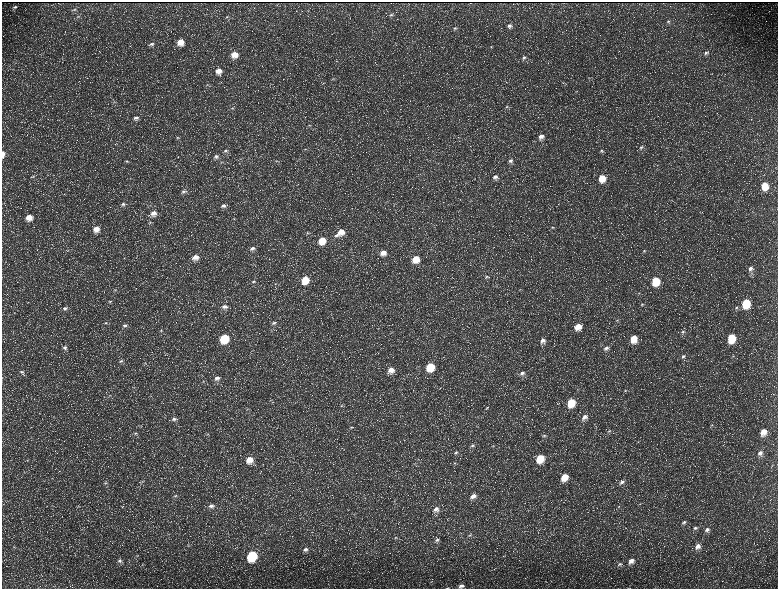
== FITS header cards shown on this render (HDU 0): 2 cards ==
NAXIS1  =                 1552 / length of data axis 1
NAXIS2  =                 1173 / length of data axis 2

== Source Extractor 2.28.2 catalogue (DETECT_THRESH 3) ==
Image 1552 x 1173 px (HDU 0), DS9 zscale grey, zoomed out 1/2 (1 PNG px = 2 x 2 image px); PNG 780 x 591 px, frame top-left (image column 1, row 1173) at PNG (2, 2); no overlay
Background 224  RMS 10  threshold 30.6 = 3 sigma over >= 5 px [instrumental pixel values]
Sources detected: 189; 37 cannot appear on this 1/2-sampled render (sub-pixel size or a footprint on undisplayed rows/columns) and are not listed; the other 152 listed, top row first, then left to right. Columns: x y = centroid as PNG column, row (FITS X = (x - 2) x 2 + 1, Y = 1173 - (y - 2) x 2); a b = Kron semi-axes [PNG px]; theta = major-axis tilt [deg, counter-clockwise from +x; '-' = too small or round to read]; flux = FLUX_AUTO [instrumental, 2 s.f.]
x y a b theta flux
15 7 6 4 26 4600
75 9 5 3 - 2200
391 15 6 3 6 2900
78 17 6 3 4 2400
227 17 5 3 - 2600
668 21 5 4 - 3500
509 26 7 5 11 7400
455 28 5 3 - 2600
180 42 7 6 - 24000
151 44 8 5 13 6100
491 46 4 3 - 1800
706 53 6 5 - 5100
234 54 6 6 - 22000
524 57 5 4 - 4200
336 61 5 4 - 2700
219 71 6 5 - 15000
333 79 5 3 - 2100
563 83 3 2 - 1100
207 85 5 3 - 2300
114 102 3 2 - 1600
507 107 5 3 - 3000
232 108 5 3 - 2600
136 118 8 6 19 9200
310 125 4 2 - 1600
178 137 5 4 - 3200
541 137 7 6 - 11000
641 147 6 4 40 4600
305 149 4 3 - 1900
601 150 5 4 - 2900
226 151 6 4 -5 4300
3 154 7 3 90 13000
216 156 7 5 23 6400
127 161 5 4 - 3400
276 161 4 2 - 1500
511 161 6 5 - 6000
221 162 5 3 - 2400
657 165 3 2 - 1000
33 176 5 3 - 3000
495 177 6 5 - 8000
602 178 7 6 - 33000
764 186 8 6 -84 38000
183 191 7 5 25 5700
123 204 7 4 4 5400
223 206 7 6 - 8100
154 213 7 6 - 14000
29 217 7 6 - 21000
150 223 3 3 - 1600
552 227 6 4 -4 3100
96 229 6 6 - 18000
341 232 8 7 - 22000
308 233 6 3 12 2800
336 235 7 4 19 5800
322 240 7 7 - 33000
252 248 8 5 7 7600
644 251 5 4 - 2400
383 253 7 7 - 17000
195 257 7 6 - 16000
416 259 7 7 - 30000
750 269 6 5 - 7600
752 273 5 4 - 3300
486 277 6 3 25 2900
305 280 7 7 - 42000
253 281 6 5 - 4800
655 281 7 6 - 66000
275 284 4 3 - 1800
115 290 5 3 - 2000
520 290 4 3 - 1800
639 293 4 3 - 1800
110 301 5 3 - 2200
746 303 7 5 82 88000
642 304 4 3 - 2200
224 307 8 6 -3 9600
737 307 6 4 41 4100
65 308 6 4 6 4700
617 320 5 3 - 2600
106 323 5 3 - 2200
274 323 6 5 - 5000
125 325 6 4 6 4800
578 327 8 7 - 26000
161 330 4 3 - 2100
683 332 5 5 - 4300
224 338 7 6 - 90000
731 338 7 5 81 74000
634 339 8 6 83 33000
543 341 7 6 - 12000
65 347 7 6 - 7000
606 348 8 5 31 8900
683 356 7 4 36 5900
733 356 4 3 - 1500
121 361 7 4 7 4100
145 363 4 2 - 1400
430 367 7 6 - 64000
391 370 8 7 - 17000
22 372 6 5 - 5100
522 373 7 4 28 7200
217 378 7 6 - 9700
134 387 4 2 - 1300
625 390 5 4 - 2600
109 395 3 2 - 1300
271 400 4 3 - 1700
571 403 7 6 - 52000
341 406 5 4 - 3100
487 408 5 4 - 2500
247 409 3 2 - 1200
584 417 8 6 40 12000
174 419 7 4 12 5900
712 425 4 4 - 2700
351 427 5 3 - 2600
609 431 7 4 36 4500
763 432 7 5 67 22000
135 433 6 4 16 3600
207 434 5 4 - 2100
544 435 6 3 31 3400
638 442 3 2 - 1300
472 446 6 4 18 3700
493 446 3 3 - 1300
456 452 6 4 19 4100
760 453 7 5 44 8400
540 458 7 6 - 51000
250 460 8 7 - 25000
415 463 4 3 - 1800
455 463 5 3 - 2300
772 465 3 2 - 1100
564 477 8 6 60 33000
142 481 5 4 - 2800
622 482 8 5 37 7700
106 483 6 4 9 3100
232 485 3 2 - 1100
175 496 6 4 28 3600
473 496 7 5 21 12000
640 504 3 2 - 1100
211 506 7 5 12 8000
619 506 3 3 - 1600
436 509 8 6 33 11000
684 522 6 4 37 4800
695 528 6 5 - 5000
707 529 7 5 39 7400
470 535 6 4 20 3800
396 538 5 3 - 2700
437 540 6 5 - 6500
188 546 5 2 - 1700
698 546 8 6 50 12000
14 547 4 3 - 2100
305 549 7 5 16 7100
137 556 4 2 - 1400
252 556 7 6 - 160000
504 556 5 1 - 1200
119 561 6 5 - 5200
631 561 7 6 - 13000
620 564 6 4 20 3600
461 586 6 4 18 6300
447 588 5 2 - 1200
At the frame edge (FLAGS 8, measured only in part): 2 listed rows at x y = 3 154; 447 588
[37 sub-pixel or undisplayed-footprint detections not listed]